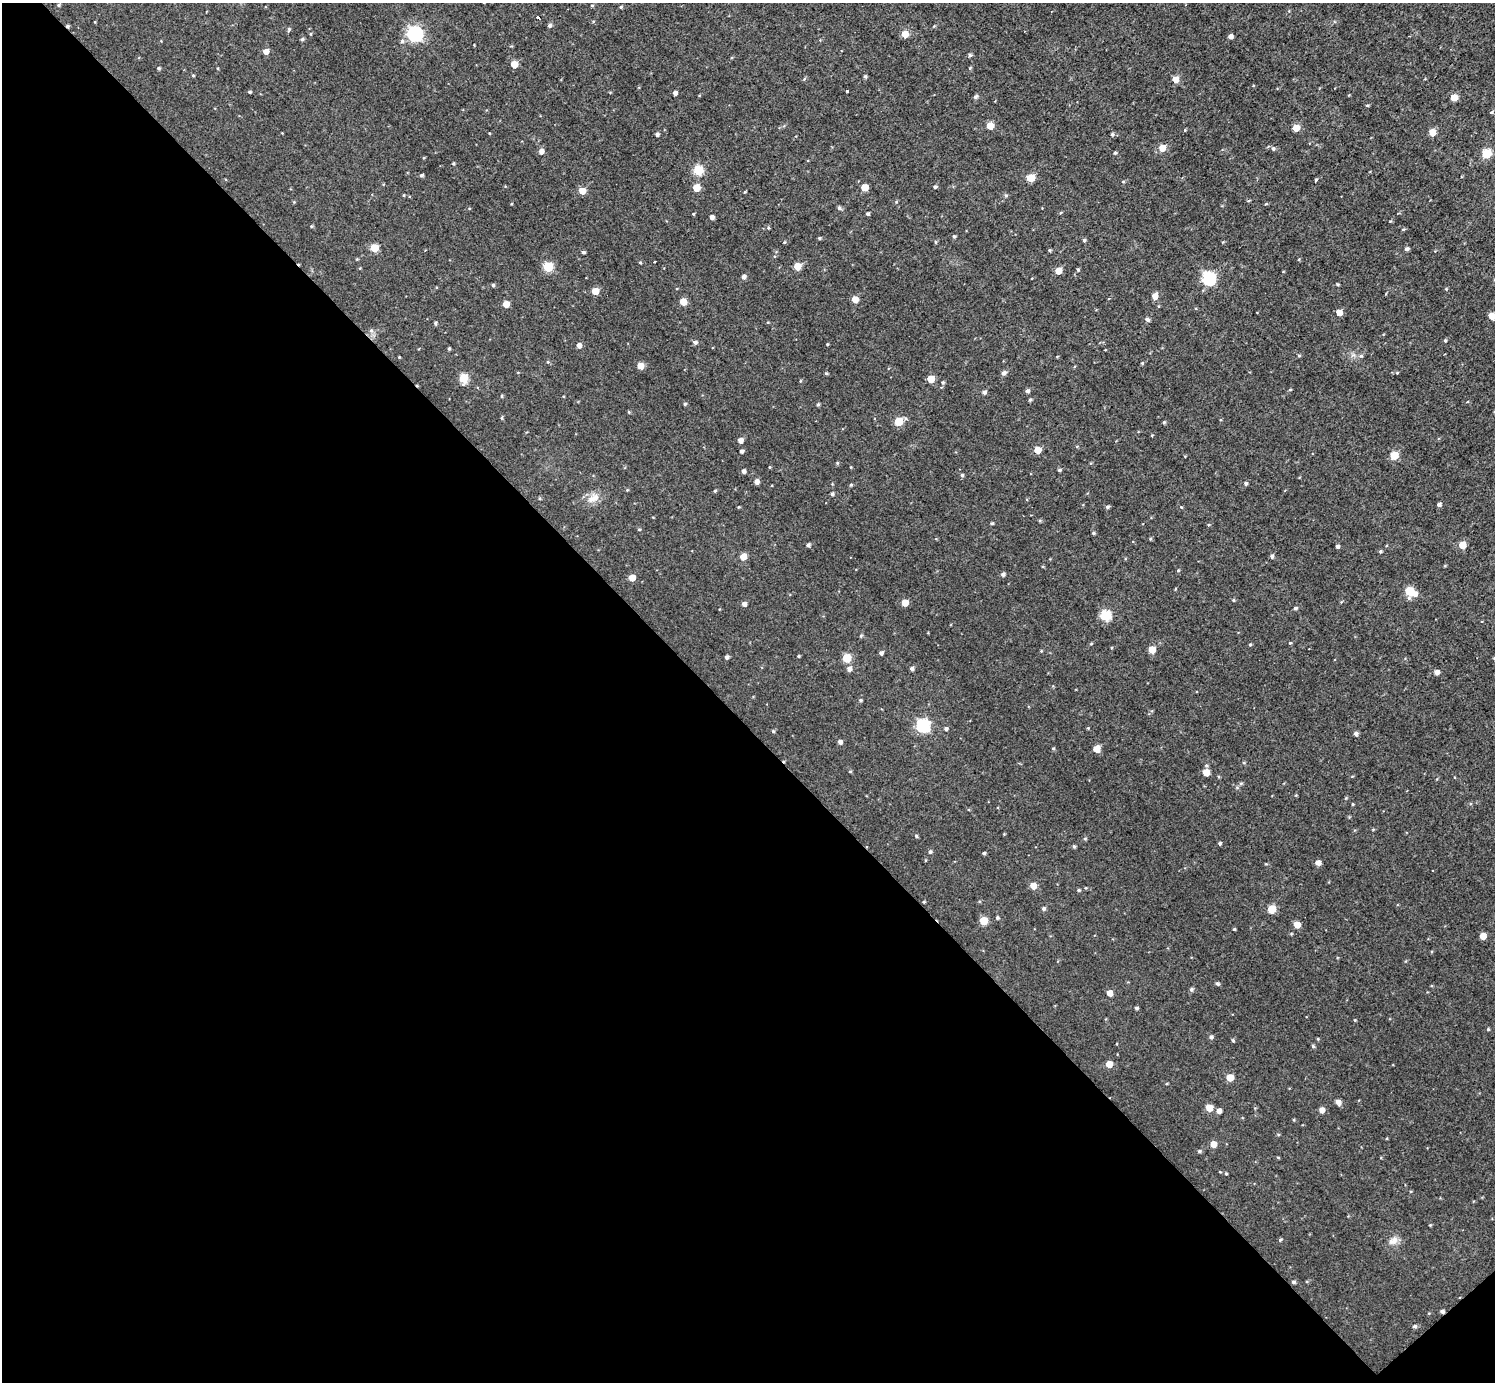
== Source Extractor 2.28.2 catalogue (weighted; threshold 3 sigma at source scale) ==
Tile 14 of 4 x 4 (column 2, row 4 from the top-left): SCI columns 1499-2991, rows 160-1539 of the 5983 x 5981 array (HDU 1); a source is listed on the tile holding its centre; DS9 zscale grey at full resolution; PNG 1497 x 1384 px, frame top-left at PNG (2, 3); no overlay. Shown black and unused: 48% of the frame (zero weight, under 3 of 4 exposures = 1% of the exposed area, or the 3 px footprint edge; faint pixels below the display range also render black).
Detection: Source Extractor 2.28.2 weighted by HDU 2 'WHT'; one run over the whole footprint, this tile lists its part. Background 0.0567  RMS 0.062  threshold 0.28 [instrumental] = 3 sigma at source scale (4.5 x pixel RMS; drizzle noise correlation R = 1.50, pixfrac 1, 0.05/0.05 arcsec/px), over >= 5 px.
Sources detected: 251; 2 cosmic-ray / hot-pixel residue — not listed; the other 249 listed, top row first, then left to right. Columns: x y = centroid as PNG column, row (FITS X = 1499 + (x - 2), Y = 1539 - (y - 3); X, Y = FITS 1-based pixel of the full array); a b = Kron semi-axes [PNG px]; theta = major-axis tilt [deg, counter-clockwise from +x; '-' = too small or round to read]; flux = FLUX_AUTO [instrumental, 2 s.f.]
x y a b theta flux
59 5 4 3 - 8.8
592 5 5 3 - 6.1
621 7 4 3 - 8.6
538 18 4 3 - 51
95 22 4 3 - 4.2
549 25 5 4 - 16
289 29 6 4 75 9.8
415 33 6 6 - 1600
310 34 5 3 - 5.5
905 34 5 5 - 98
1230 36 4 4 - 30
302 39 5 5 - 11
820 40 4 4 - 4.7
402 41 6 5 - 13
266 51 5 5 - 49
970 55 5 4 - 12
514 64 5 5 - 97
159 68 4 4 - 9.9
970 68 6 3 46 7.1
193 75 4 3 - 6.2
865 76 5 4 - 9.5
804 79 5 4 - 7.6
1175 79 5 5 - 73
848 91 3 3 - 29
249 92 3 3 - 10
610 92 4 3 - 4.9
675 93 4 4 - 21
975 97 5 4 - 16
1454 97 5 5 - 92
1367 105 5 3 - 7.2
1491 112 5 4 - 8.8
990 126 5 5 - 130
1296 128 5 5 - 85
1185 130 4 3 - 6.2
1432 132 5 5 - 97
657 134 4 4 - 16
1112 134 5 4 - 12
1162 148 5 5 - 100
1273 149 5 5 - 13
541 151 5 5 - 36
1115 153 4 3 - 10
1486 153 5 5 - 310
453 164 4 4 - 7.1
698 170 5 5 - 330
421 175 4 4 - 12
1031 178 5 5 - 180
1316 180 3 3 - 9.9
1123 182 4 3 - 6.9
865 187 5 5 - 100
935 187 4 4 - 11
696 188 5 5 - 110
582 191 5 5 - 97
404 195 4 3 - 5.5
1006 195 5 4 - 10
1248 201 5 3 - 5.9
294 202 4 3 - 5.5
896 202 4 4 - 7.2
839 208 5 4 - 14
1060 213 5 3 - 5.3
693 214 4 3 - 5.7
868 214 3 3 - 13
712 217 5 4 - 22
311 226 4 4 - 6
768 228 5 4 - 7.9
1403 229 5 4 - 7.2
954 236 4 4 - 9.7
819 238 4 4 - 9.1
1084 240 4 4 - 12
784 242 4 4 - 6.4
935 242 5 3 - 6.6
374 248 5 5 - 200
1407 249 4 4 - 17
1050 250 4 4 - 7.5
1435 251 3 3 - 4.6
583 252 4 3 - 11
357 259 4 4 - 5.2
654 261 3 3 - 52
640 262 4 3 - 6.7
797 266 5 5 - 140
548 267 5 5 - 360
1078 269 5 4 - 7.6
1058 271 5 5 - 89
743 277 5 4 - 22
1209 278 6 6 - 950
1337 284 4 3 - 6.7
493 285 4 4 - 9.1
1446 289 4 3 - 5.7
595 291 5 5 - 110
1155 296 5 5 - 63
1109 298 4 2 - 5.1
855 299 5 5 - 80
683 302 5 5 - 99
506 304 5 5 - 96
1339 312 5 4 - 71
1491 316 5 5 - 92
1147 320 6 4 -33 15
435 323 4 4 - 9.8
371 330 6 5 - 15
1445 340 5 4 - 8.2
695 342 5 4 - 17
827 344 3 3 - 6.1
579 345 5 5 - 30
449 349 4 3 - 8.2
1299 355 4 4 - 7.3
1361 356 6 5 - 12
399 357 3 3 - 4.6
548 362 5 4 - 7.3
1142 363 5 4 - 6.5
640 366 5 5 - 90
826 373 4 4 - 8.2
1003 373 6 4 31 22
1397 373 4 4 - 6.3
463 378 6 5 - 260
931 379 5 5 - 100
943 382 5 4 - 9.1
1290 390 5 3 - 5.3
1027 391 5 4 - 15
984 392 5 4 - 15
501 396 5 3 - 5.7
1030 400 5 3 - 9.6
685 404 4 4 - 10
818 404 5 4 - 8.5
629 412 4 4 - 6.3
502 418 5 3 - 7.6
898 421 5 5 - 210
1164 422 5 4 - 7.9
1152 435 4 3 - 5.7
740 440 5 5 - 33
1038 450 5 5 - 100
742 451 4 4 - 15
1394 455 5 5 - 190
837 463 5 4 - 6.8
851 467 4 3 - 4.6
1059 470 5 4 - 10
744 471 4 4 - 18
962 475 5 4 - 11
757 481 5 5 - 31
1246 483 5 5 - 12
851 485 5 4 - 7.5
627 490 4 4 - 5.3
715 491 4 4 - 7.8
832 494 4 4 - 12
540 498 5 3 - 6.5
593 498 19 11 30 65
1439 504 4 4 - 19
738 507 4 3 - 4.8
1107 507 4 4 - 13
1181 507 4 3 - 5.8
1040 520 5 3 - 7.1
992 523 5 3 - 8.1
1208 525 4 3 - 5.7
639 529 5 3 - 5.5
1093 533 4 3 - 9.2
1150 539 5 3 - 5.8
808 545 4 4 - 15
1462 545 5 5 - 120
1337 546 4 3 - 16
1380 551 4 4 - 9.2
743 556 5 5 - 87
1272 556 4 4 - 16
1043 567 4 3 - 5.7
1178 570 4 4 - 6
1003 574 5 4 - 16
632 578 5 5 - 84
1175 589 4 3 - 5
1409 591 6 5 - 210
1415 594 6 5 - 32
1233 600 4 4 - 7.2
905 603 5 5 - 96
744 604 4 4 - 28
1295 608 4 4 - 13
1106 615 6 5 - 430
861 636 5 4 - 7.7
1290 643 4 3 - 6.3
1091 644 5 3 - 6.1
1250 645 4 4 - 7.6
1152 649 5 5 - 100
1041 651 4 3 - 5.7
881 653 4 4 - 15
799 656 3 3 - 6.6
727 657 4 4 - 15
847 658 5 5 - 200
1494 658 5 4 - 8.5
912 668 5 4 - 16
849 669 6 5 - 30
1437 672 5 4 - 39
860 700 4 4 - 9.2
923 725 6 6 - 940
1088 728 3 3 - 5.8
946 729 5 4 - 14
773 731 4 4 - 8
1356 734 5 4 - 20
840 742 4 4 - 23
1053 748 4 4 - 6.3
1097 749 5 5 - 110
850 771 5 3 - 5.3
1206 772 5 5 - 95
1352 776 5 3 - 5.4
1241 783 5 5 - 9.1
1296 795 5 3 - 5.5
1353 804 3 3 - 5.4
1373 829 5 3 - 5.2
916 836 5 4 - 8.1
1085 839 5 4 - 8.4
1220 843 4 4 - 9.9
1074 846 4 4 - 9.8
930 852 5 4 - 12
984 853 4 3 - 9.8
1318 863 5 4 - 42
1033 886 5 5 - 88
1079 890 5 4 - 8.3
924 902 4 3 - 5.9
1044 909 5 5 - 13
1271 909 5 5 - 170
997 918 5 4 - 8.5
984 921 5 5 - 170
1297 925 5 5 - 93
1234 929 3 3 - 6.6
1483 936 5 5 - 86
1217 983 5 4 - 13
1191 989 5 5 - 13
1109 993 5 4 - 60
1136 1008 4 4 - 11
1355 1020 4 3 - 5
1488 1029 4 4 - 8
1211 1037 5 4 - 15
1318 1039 4 3 - 6.2
1233 1040 4 3 - 9.2
1313 1046 5 4 - 9.5
1109 1064 5 5 - 86
1230 1077 5 5 - 110
1167 1083 4 3 - 6.1
1338 1102 6 5 - 34
1209 1108 5 5 - 100
1322 1110 5 5 - 47
1219 1111 5 4 - 36
1294 1120 5 3 - 5.4
1278 1135 5 3 - 6.6
1213 1144 5 5 - 69
1199 1151 5 4 - 10
1278 1157 5 3 - 5.5
1220 1172 4 3 - 4.6
1226 1174 4 3 - 6.2
1430 1225 4 4 - 5.5
1280 1240 5 4 - 8.6
1393 1241 14 9 36 45
1293 1282 5 4 - 13
1442 1311 4 4 - 16
1414 1326 5 5 - 14
Overlapping masked pixels (flux is a lower limit): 1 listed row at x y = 1442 1311
Isophote crosses this tile's border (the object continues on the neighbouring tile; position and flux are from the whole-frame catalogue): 2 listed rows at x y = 1491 316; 1494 658